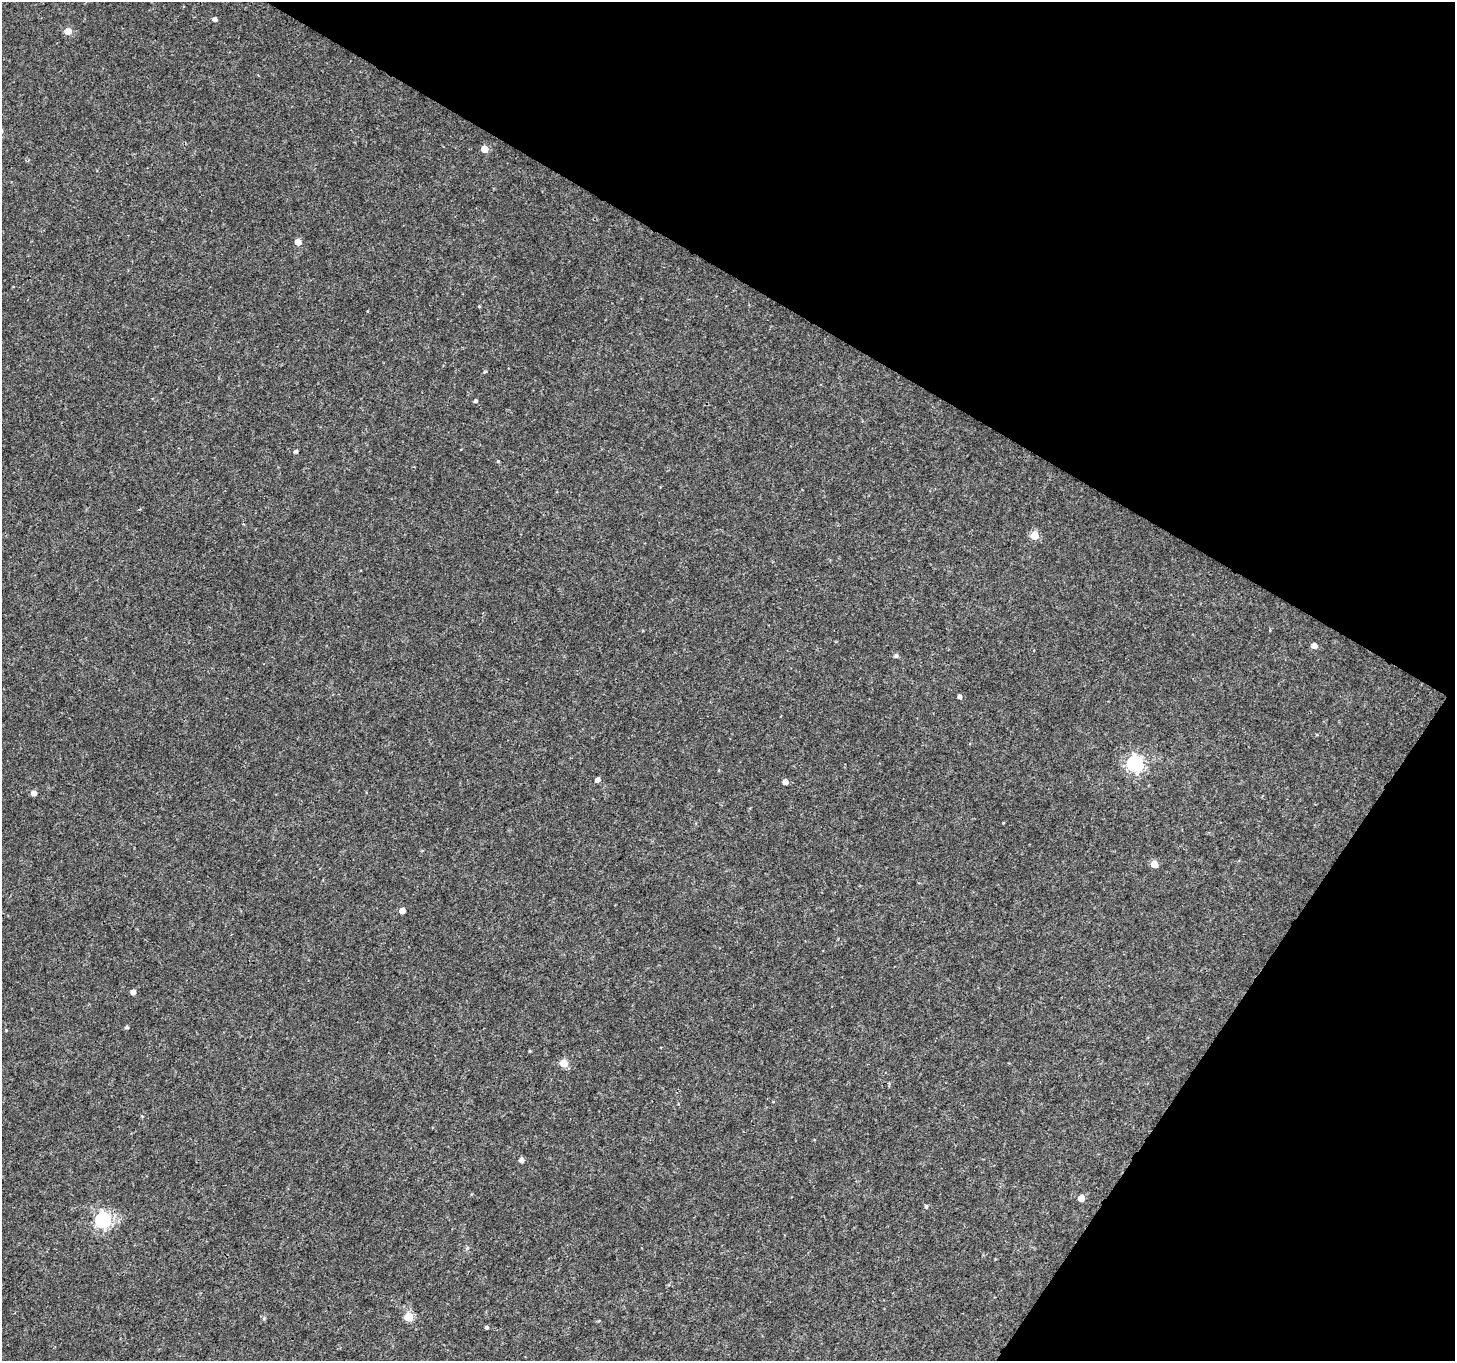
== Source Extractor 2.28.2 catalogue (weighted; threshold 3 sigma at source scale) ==
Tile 8 of 4 x 4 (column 4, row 2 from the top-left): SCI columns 4427-5879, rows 3005-4363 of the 6025 x 6112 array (HDU 1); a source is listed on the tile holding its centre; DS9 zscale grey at full resolution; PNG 1457 x 1363 px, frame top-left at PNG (2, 2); no overlay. Shown black and unused: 29% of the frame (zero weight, under 3 of 4 exposures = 7% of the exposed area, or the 3 px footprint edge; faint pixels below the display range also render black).
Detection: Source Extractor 2.28.2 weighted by HDU 2 'WHT'; one run over the whole footprint, this tile lists its part. Background 0.00391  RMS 0.0031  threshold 0.0139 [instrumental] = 3 sigma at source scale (4.5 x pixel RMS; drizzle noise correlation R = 1.50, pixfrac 1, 0.0396/0.0396 arcsec/px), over >= 5 px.
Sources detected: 30; all 30 listed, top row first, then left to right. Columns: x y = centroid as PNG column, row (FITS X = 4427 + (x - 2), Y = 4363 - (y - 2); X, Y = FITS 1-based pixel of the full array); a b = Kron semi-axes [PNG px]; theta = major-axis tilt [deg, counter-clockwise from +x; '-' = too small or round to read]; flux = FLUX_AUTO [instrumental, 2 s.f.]
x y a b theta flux
215 19 4 4 - 1.3
68 31 5 5 - 5.7
484 149 5 5 - 4.8
298 242 5 5 - 4.7
479 306 4 3 - 0.3
485 372 5 3 - 0.35
475 401 4 4 - 0.65
296 451 4 4 - 0.72
498 461 4 3 - 0.25
1034 535 5 5 - 9.5
1314 646 5 5 - 2.2
896 656 6 5 - 0.78
959 696 4 4 - 0.94
1135 764 7 6 - 90
597 779 5 4 - 1.6
785 782 5 4 - 2.1
34 793 6 5 - 1.5
1154 864 5 5 - 5.3
402 910 5 4 - 3
133 992 4 4 - 1.6
126 1027 5 4 - 0.51
6 1030 4 3 - 0.24
530 1051 4 3 - 0.29
563 1063 5 5 - 9.1
521 1160 5 4 - 1.3
1081 1198 5 5 - 4.1
926 1206 4 4 - 0.49
103 1220 6 6 - 84
409 1317 5 5 - 12
487 1327 4 4 - 0.59